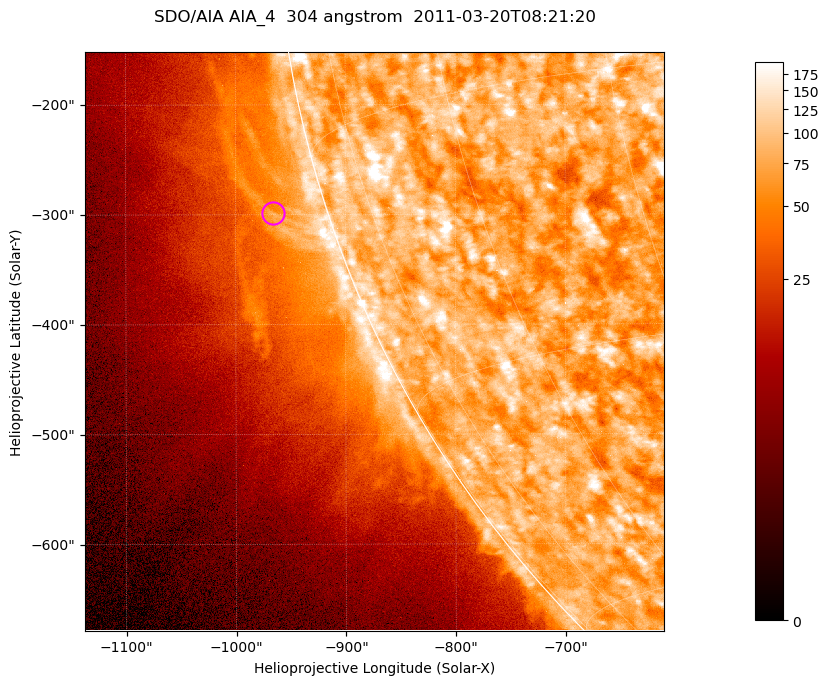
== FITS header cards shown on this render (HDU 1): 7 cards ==
TELESCOP= 'SDO/AIA '           / For AIA: SDO/AIA
INSTRUME= 'AIA_4   '           / For AIA: AIA_ATA1, AIA_ATA2, AIA_ATA3 or AIA_AT
WAVELNTH=                  304 / [angstrom] Wavelength
WAVEUNIT= 'angstrom'           / Wavelength unit: angstrom
DATE-OBS= '2011-03-20T08:21:20.461' / [ISO] Date when observation started; ISO 8
CTYPE1  = 'HPLN-TAN'           / CTYPE1; Typically HPLN
CTYPE2  = 'HPLT-TAN'           / CTYPE2; Typically HPLT

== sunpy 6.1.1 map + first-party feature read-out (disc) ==
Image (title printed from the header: SDO/AIA AIA_4  304 angstrom  2011-03-20T08:21:20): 878 x 878 px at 0.6 arcsec/px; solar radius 964 arcsec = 1605 px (partial field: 4.4% of the solar disc is inside the frame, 46% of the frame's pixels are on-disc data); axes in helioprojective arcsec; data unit not stated in the header (colour bar unlabelled)
Orientation: roll -0.132 deg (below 1 deg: not rotated)
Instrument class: DISC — disc imager (sunpy class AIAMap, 304 A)
Bright regions (active regions / flare kernels): reference = the on-disc median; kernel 7 px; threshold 5 sigma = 122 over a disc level ~78.3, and >= 1.15x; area >= 770 px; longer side >= 11 px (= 6.6 arcsec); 0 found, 0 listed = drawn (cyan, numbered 1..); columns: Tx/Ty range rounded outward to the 2 arcsec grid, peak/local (2 s.f.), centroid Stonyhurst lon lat
Off-limb structures (1.02-1.3 R_sun): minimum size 385 px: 2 found; the strongest spans PA ~100..110 deg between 1.02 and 1.08 R_sun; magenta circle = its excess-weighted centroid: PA ~105 deg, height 1.05 R_sun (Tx ~-966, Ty ~-298 arcsec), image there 1.8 x the reference